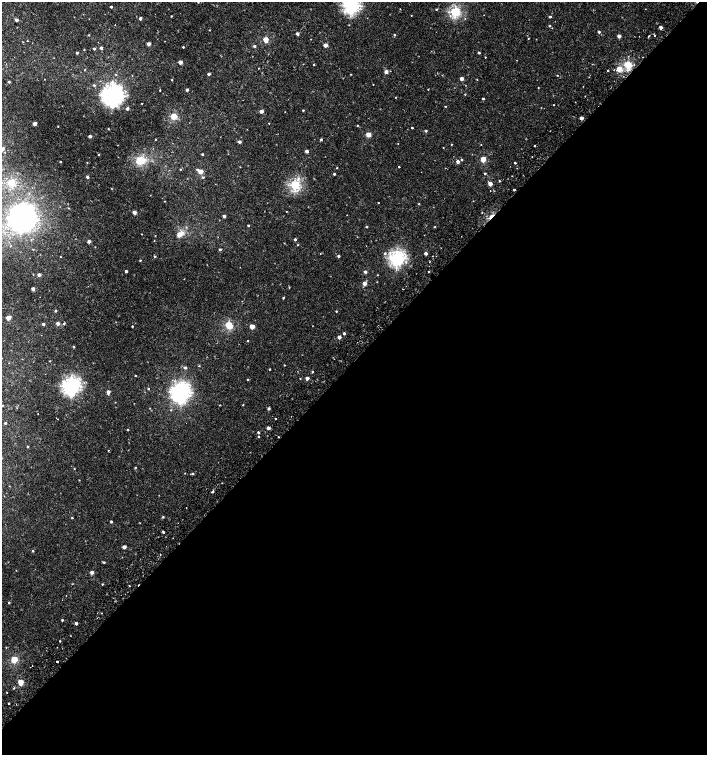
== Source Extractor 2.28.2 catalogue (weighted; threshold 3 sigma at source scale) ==
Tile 15 of 4 x 4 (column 3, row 4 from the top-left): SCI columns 3072-4480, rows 1-1505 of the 6043 x 6058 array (HDU 1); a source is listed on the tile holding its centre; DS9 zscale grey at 2 x 2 block average (1 PNG px = mean of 2 x 2 image px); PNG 709 x 757 px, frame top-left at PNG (2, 2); no overlay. Shown black and unused: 52% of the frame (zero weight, under 2 of 3 exposures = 2% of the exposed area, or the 3 px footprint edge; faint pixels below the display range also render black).
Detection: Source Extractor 2.28.2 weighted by HDU 2 'WHT'; one run over the whole footprint, this tile lists its part. Background -4.39e-05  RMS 0.0026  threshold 0.0116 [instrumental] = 3 sigma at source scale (4.5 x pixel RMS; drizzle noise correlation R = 1.50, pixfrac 1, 0.0396/0.0396 arcsec/px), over >= 5 px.
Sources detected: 198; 5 cosmic-ray / hot-pixel residue — not listed; the other 193 listed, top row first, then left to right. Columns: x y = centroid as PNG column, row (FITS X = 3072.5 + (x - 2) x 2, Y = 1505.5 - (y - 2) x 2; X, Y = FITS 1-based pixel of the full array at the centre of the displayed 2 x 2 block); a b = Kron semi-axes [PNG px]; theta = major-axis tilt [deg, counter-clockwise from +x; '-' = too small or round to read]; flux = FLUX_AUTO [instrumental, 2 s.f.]
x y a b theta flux
198 2 2 2 - 0.28
351 5 5 4 - 110
111 7 2 2 - 0.8
436 9 2 2 - 0.5
455 12 3 3 - 48
171 16 2 2 - 0.36
411 16 2 2 - 0.18
550 17 2 2 - 0.67
140 18 2 2 - 1.6
16 20 2 2 - 1.5
550 26 3 2 - 0.45
660 27 2 2 - 2.4
209 30 2 2 - 0.27
599 32 2 2 - 1.1
297 34 2 2 - 1.6
89 35 2 2 - 0.32
394 35 2 2 - 0.52
655 35 2 2 - 1.5
619 36 2 2 - 3.3
528 38 2 2 - 0.25
265 39 3 3 - 9.1
27 41 2 2 - 0.24
149 44 2 2 - 3.4
325 45 2 2 - 4.5
254 46 3 3 - 0.82
183 47 2 2 - 0.49
101 48 3 2 - 1.3
94 49 2 2 - 1
479 52 2 2 - 1.1
77 53 2 2 - 0.76
485 57 2 2 - 0.26
180 62 2 2 - 4.6
628 64 3 3 - 28
313 65 2 2 - 0.48
619 69 3 2 - 12
85 70 3 2 - 0.3
608 70 2 2 - 0.39
386 72 3 2 - 3.3
209 74 2 2 - 1.7
351 74 2 2 - 0.26
557 75 2 2 - 0.28
462 78 2 2 - 3.8
172 80 2 2 - 0.34
9 82 2 2 - 0.64
94 85 3 3 - 0.64
538 88 2 2 - 0.27
428 89 2 2 - 0.27
160 90 2 2 - 0.31
187 90 2 2 - 1.6
465 94 2 2 - 0.28
112 96 7 6 - 230
483 99 2 2 - 0.63
142 103 2 2 - 0.23
554 105 2 2 - 0.21
445 106 2 2 - 0.38
127 108 2 2 - 2.1
303 110 2 2 - 0.42
261 111 2 2 - 3.6
174 116 3 3 - 18
581 118 2 2 - 3.7
35 123 2 2 - 5.2
357 125 2 2 - 0.32
58 126 2 2 - 0.26
412 128 2 2 - 0.47
108 129 2 2 - 0.4
426 131 2 2 - 0.92
368 134 3 2 - 8.7
90 136 2 2 - 2
155 139 2 2 - 0.27
321 139 3 2 - 0.87
239 142 3 2 - 2
398 143 2 2 - 0.19
451 144 2 2 - 0.35
534 146 2 2 - 0.98
443 147 2 2 - 0.24
2 149 2 2 - 4.3
307 151 2 2 - 2
202 154 2 2 - 0.82
98 155 2 2 - 0.5
483 159 3 3 - 11
140 160 4 4 - 18
461 160 2 2 - 0.54
458 161 3 3 - 2.1
60 162 2 2 - 0.38
87 163 3 2 - 0.25
515 163 2 2 - 0.61
399 167 2 2 - 1.6
337 168 2 2 - 0.27
180 169 2 2 - 0.31
197 169 3 2 - 0.79
200 171 3 2 - 7.4
485 173 2 2 - 0.6
334 174 2 2 - 0.8
87 177 3 2 - 1.1
203 177 3 2 - 0.55
499 181 2 2 - 0.48
11 183 3 3 - 18
490 184 2 2 - 5
295 185 3 3 - 58
514 189 2 2 - 0.6
378 203 2 2 - 0.24
419 204 2 2 - 0.3
68 208 2 2 - 0.28
286 211 2 2 - 0.23
134 212 2 2 - 3.8
224 216 2 2 - 1.5
491 216 7 2 45 3.7
21 219 9 9 - 310
248 225 2 2 - 0.73
366 227 2 2 - 0.6
435 227 3 2 - 0.33
179 235 4 3 - 6.4
155 236 2 2 - 0.22
295 239 2 2 - 1.2
89 241 2 2 - 2.4
298 245 2 2 - 0.29
220 249 3 3 - 0.79
385 253 3 3 - 0.87
426 253 2 2 - 2.2
155 256 3 2 - 0.59
338 256 2 2 - 0.95
60 257 2 2 - 0.23
397 258 4 4 - 110
140 260 2 2 - 0.45
126 271 2 2 - 1.5
429 271 2 2 - 0.37
365 272 2 2 - 1.9
39 275 2 2 - 2.3
378 275 3 2 - 0.23
364 283 2 2 - 4.4
33 289 2 2 - 2.7
403 289 2 2 - 0.35
283 298 2 2 - 0.46
55 311 2 2 - 0.75
336 311 2 2 - 0.4
8 318 3 2 - 5.7
58 323 3 2 - 2.4
64 323 3 2 - 0.63
43 324 2 2 - 1.1
229 325 3 3 - 24
132 326 2 2 - 0.48
252 326 3 2 - 5.8
344 333 2 2 - 1
339 337 2 2 - 3.4
247 341 2 2 - 0.39
74 347 2 2 - 0.62
284 365 2 2 - 0.29
199 366 2 2 - 0.26
185 367 3 3 - 1.2
269 369 2 2 - 0.39
313 371 2 2 - 0.67
135 375 2 2 - 0.37
307 378 2 2 - 3.3
248 380 2 2 - 0.48
71 386 5 5 - 150
148 389 2 2 - 0.49
108 392 3 3 - 2.3
180 392 7 6 - 150
2 405 2 2 - 0.31
243 405 2 2 - 0.31
269 409 3 2 - 1.2
275 418 2 2 - 0.81
5 423 2 2 - 0.83
268 428 2 2 - 3.1
128 429 2 2 - 0.5
258 432 2 2 - 1
258 436 2 2 - 0.46
27 446 2 2 - 0.55
108 450 2 2 - 0.99
135 468 2 2 - 0.49
193 474 3 3 - 0.72
212 492 2 2 - 1.3
186 508 2 2 - 0.38
163 517 3 2 - 0.52
72 518 3 2 - 0.36
111 522 2 2 - 0.94
163 532 2 2 - 0.89
124 547 2 2 - 3.3
32 551 3 2 - 0.48
104 562 2 2 - 0.61
92 572 2 2 - 3
102 584 2 2 - 0.34
129 585 2 2 - 0.31
9 602 3 2 - 0.51
62 620 2 2 - 0.63
76 623 2 2 - 2
60 641 2 2 - 0.43
6 647 2 2 - 0.24
14 659 3 3 - 21
57 662 2 2 - 4.4
21 682 3 3 - 13
14 688 2 2 - 0.48
9 703 2 2 - 2.1
Overlapping masked pixels (flux is a lower limit): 1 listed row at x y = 491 216
Isophote crosses this tile's border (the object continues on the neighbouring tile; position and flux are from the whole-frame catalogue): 3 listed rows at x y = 198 2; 351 5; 2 149